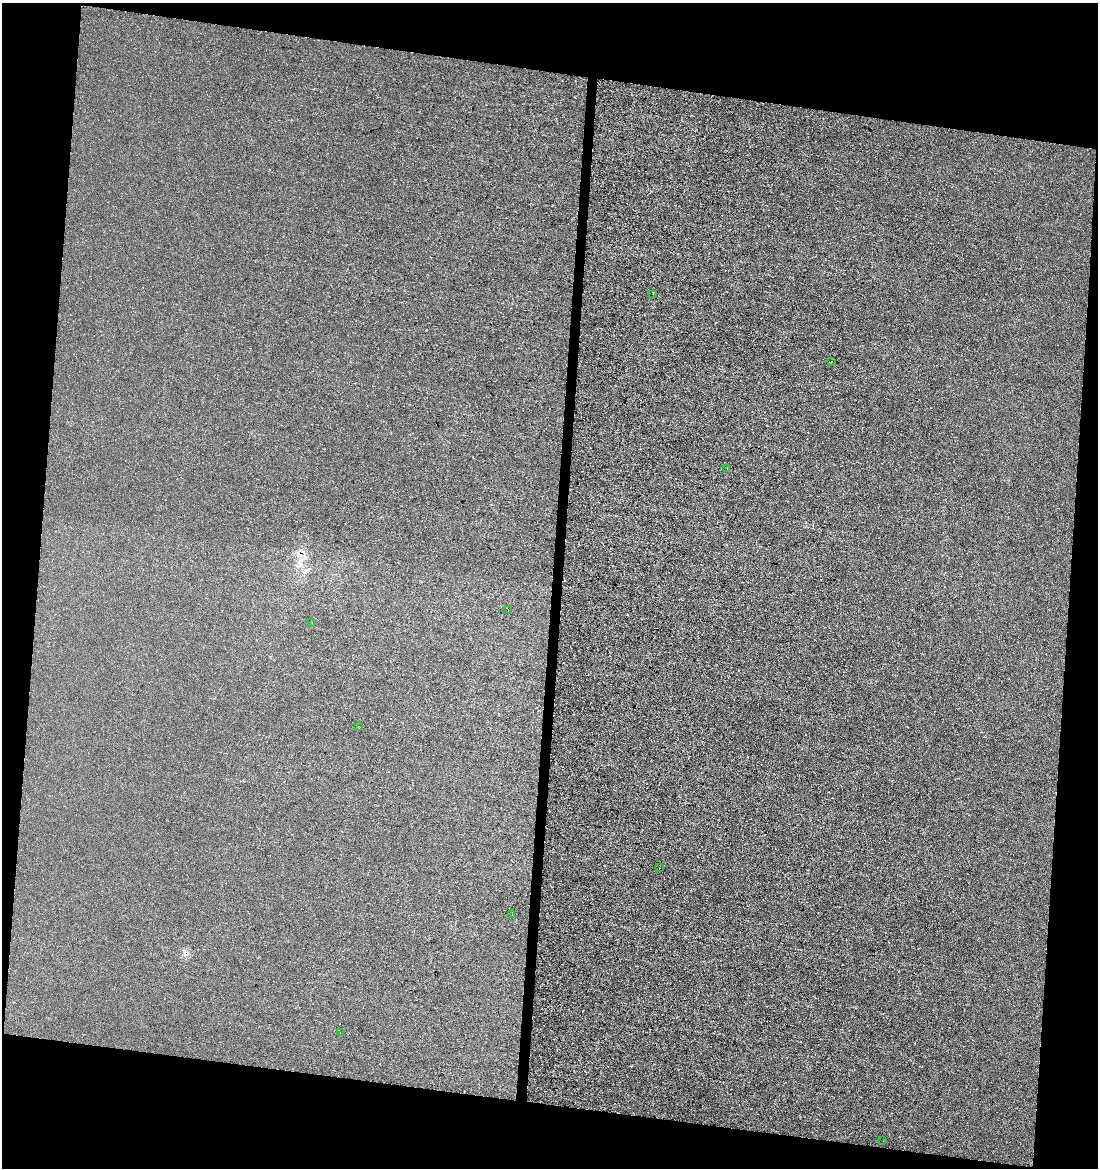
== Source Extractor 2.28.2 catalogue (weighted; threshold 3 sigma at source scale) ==
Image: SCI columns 227-4609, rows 10-4670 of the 4893 x 4670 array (HDU 1 of 3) = the unmasked area's bounding box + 8 px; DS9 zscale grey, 4 x 4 block average (1 PNG px = mean of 4 x 4 image px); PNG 1100 x 1170 px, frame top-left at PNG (2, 3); each listed source drawn as its Kron ellipse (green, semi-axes under 4 px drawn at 4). Shown black and unused: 18% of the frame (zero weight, under 3 of 4 exposures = <1% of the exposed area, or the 3 px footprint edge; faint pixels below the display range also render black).
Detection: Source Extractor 2.28.2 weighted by HDU 2 'WHT'. Background 7.89e-05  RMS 0.0015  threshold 0.00685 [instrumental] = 3 sigma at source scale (4.5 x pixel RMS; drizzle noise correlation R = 1.50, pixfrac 1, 0.0396/0.0396 arcsec/px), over >= 5 px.
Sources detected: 13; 3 cosmic-ray / hot-pixel residue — neither listed nor drawn; the other 10 listed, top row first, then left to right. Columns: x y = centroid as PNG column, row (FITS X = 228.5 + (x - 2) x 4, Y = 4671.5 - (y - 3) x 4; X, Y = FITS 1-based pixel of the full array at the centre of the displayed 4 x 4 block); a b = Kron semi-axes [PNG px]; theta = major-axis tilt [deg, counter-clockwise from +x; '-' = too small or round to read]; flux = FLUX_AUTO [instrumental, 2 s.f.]
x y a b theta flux
652 294 2 2 - 0.12
831 362 2 2 - 0.36
727 469 2 2 - 0.55
508 610 2 2 - 0.94
312 622 2 2 - 0.15
358 726 2 2 - 0.13
659 868 2 2 - 0.34
512 915 2 2 - 0.18
340 1032 2 2 - 2.6
883 1141 2 2 - 0.19
Diffuse or blended objects may show on this block-average render without a row.